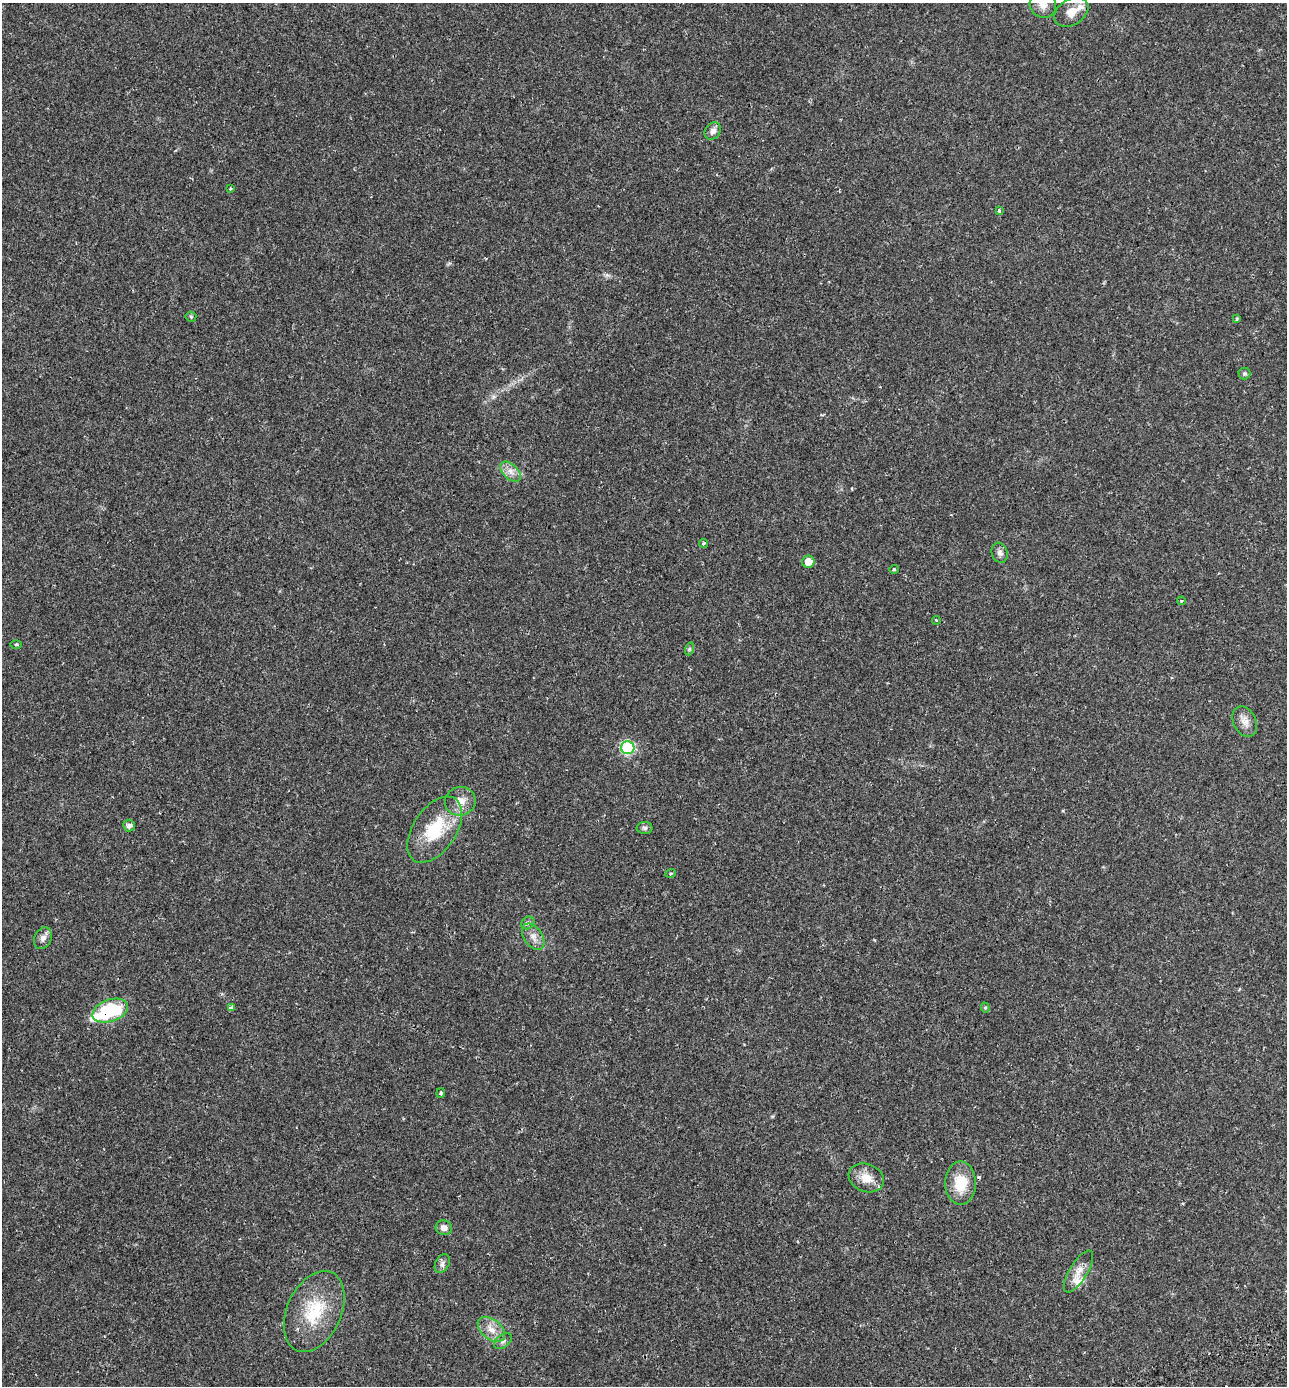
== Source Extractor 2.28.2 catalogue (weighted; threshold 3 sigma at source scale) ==
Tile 6 of 4 x 4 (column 2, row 2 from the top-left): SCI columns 1502-2786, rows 2829-4212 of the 5518 x 5659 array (HDU 1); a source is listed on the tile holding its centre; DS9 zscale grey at full resolution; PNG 1289 x 1388 px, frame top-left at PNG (2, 3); each listed source drawn as its Kron ellipse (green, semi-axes under 4 px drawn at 4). Shown black and unused: <1% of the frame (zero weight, under 2 of 3 exposures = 5% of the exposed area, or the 3 px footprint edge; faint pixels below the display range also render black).
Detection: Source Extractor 2.28.2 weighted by HDU 2 'WHT'; one run over the whole footprint, this tile lists its part. Background 0.0301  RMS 0.0029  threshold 0.0129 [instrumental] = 3 sigma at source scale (4.5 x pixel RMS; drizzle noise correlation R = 1.50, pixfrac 1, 0.0396/0.0396 arcsec/px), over >= 5 px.
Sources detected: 43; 1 cosmic-ray / hot-pixel residue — neither listed nor drawn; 3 inside a brighter listed object's ellipse — not listed separately; the other 39 listed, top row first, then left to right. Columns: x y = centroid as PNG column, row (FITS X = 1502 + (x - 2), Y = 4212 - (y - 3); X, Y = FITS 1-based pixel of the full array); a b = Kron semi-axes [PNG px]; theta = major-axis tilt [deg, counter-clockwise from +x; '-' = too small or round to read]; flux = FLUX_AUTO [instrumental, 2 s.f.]
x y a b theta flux
1043 5 13 12 - 2.6
1071 12 18 12 32 3.8
713 131 9 7 52 1.4
230 189 3 3 - 0.54
999 211 4 3 - 0.52
191 317 5 5 - 0.34
1236 319 3 3 - 0.63
1244 373 6 6 - 0.49
511 472 12 7 -42 1.9
704 543 4 4 - 0.52
1000 553 10 8 -71 1.1
808 562 6 6 - 3.2
894 569 5 4 - 0.3
1182 601 4 3 - 0.38
936 620 4 3 - 0.31
16 644 5 3 - 0.29
689 649 6 4 72 0.41
1245 722 16 11 -64 2.3
628 748 6 6 - 28
460 801 15 14 - 3.3
129 825 6 6 - 1
645 828 8 6 -1 0.68
435 830 37 21 56 13
671 873 5 3 - 0.28
528 923 7 6 - 0.68
533 937 14 9 -55 2.2
43 938 11 8 63 1.4
231 1008 4 3 - 1.2
985 1008 5 4 - 0.38
110 1011 18 11 19 21
441 1093 5 4 - 0.49
866 1178 18 14 -21 4.1
961 1183 21 15 -89 7.8
444 1228 8 7 - 1.3
442 1264 10 6 61 1
1079 1271 24 9 59 3.1
314 1311 43 27 65 14
491 1329 16 9 -39 2.9
503 1341 10 6 39 0.93
Overlapping masked pixels (flux is a lower limit): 1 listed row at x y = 110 1011
Isophote crosses this tile's border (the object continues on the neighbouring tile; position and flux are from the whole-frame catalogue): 1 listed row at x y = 1043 5